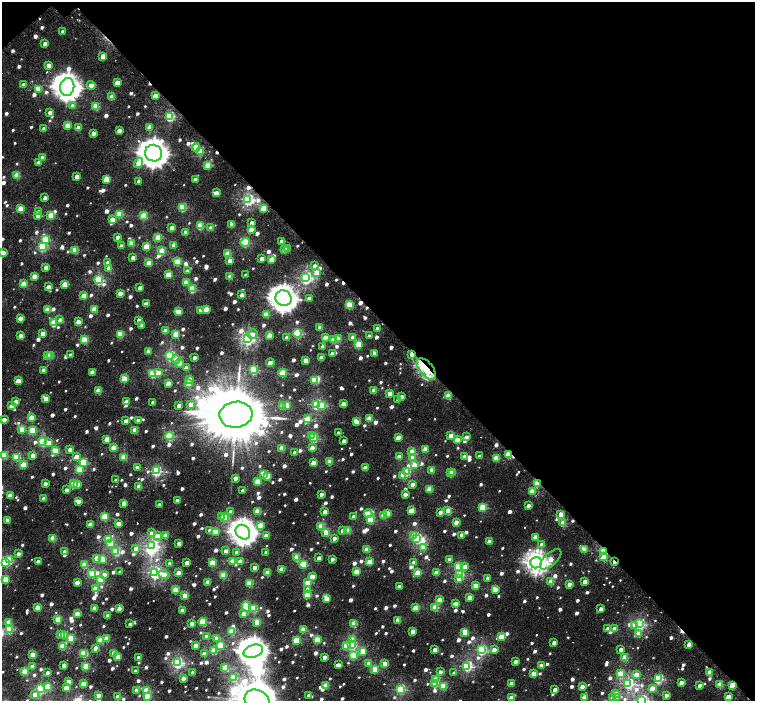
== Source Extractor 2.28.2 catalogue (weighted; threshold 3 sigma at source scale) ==
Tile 3 of 4 x 4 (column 3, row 1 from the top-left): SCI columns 3061-4566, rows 4476-5873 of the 6116 x 6091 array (HDU 1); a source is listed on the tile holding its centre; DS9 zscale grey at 2 x 2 block average (1 PNG px = mean of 2 x 2 image px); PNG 757 x 703 px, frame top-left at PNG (2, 2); each listed source drawn as its Kron ellipse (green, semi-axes under 4 px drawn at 4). Shown black and unused: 46% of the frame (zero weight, under 2 of 3 exposures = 3% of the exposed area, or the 3 px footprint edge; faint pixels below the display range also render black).
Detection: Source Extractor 2.28.2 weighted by HDU 2 'WHT'; one run over the whole footprint, this tile lists its part. Background 0.00206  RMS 0.0023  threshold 0.0105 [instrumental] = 3 sigma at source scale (4.5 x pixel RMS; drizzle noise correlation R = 1.50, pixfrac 1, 0.0396/0.0396 arcsec/px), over >= 5 px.
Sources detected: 1066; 7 inside a brighter object's white glare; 7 cosmic-ray / hot-pixel residue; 2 long thin detections or spike segments (spike, bleed or trail) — neither listed nor drawn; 11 inside a brighter listed object's ellipse — not listed separately; of the other 1039, all 500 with FLUX_AUTO >= 2.88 (the completeness limit of this list) listed and drawn (539 fainter detections not listed), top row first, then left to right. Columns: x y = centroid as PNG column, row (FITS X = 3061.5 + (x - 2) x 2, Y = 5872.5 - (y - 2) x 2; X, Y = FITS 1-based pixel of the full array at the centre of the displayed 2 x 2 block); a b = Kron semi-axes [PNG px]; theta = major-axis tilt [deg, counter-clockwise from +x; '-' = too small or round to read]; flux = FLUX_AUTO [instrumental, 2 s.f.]
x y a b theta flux
63 31 3 3 - 3
45 44 3 3 - 3.6
103 56 3 3 - 7.4
49 65 3 3 - 4.8
117 82 3 3 - 7
23 85 3 3 - 3.2
91 85 4 3 - 5.4
67 87 9 7 83 450
39 89 4 3 - 6.5
155 96 3 3 - 5.9
112 97 3 3 - 8.5
73 106 3 3 - 5.6
96 106 3 3 - 17
50 112 3 3 - 3
169 116 4 3 - 47
67 125 3 3 - 8.7
150 127 3 3 - 9.3
78 128 3 3 - 6.7
44 129 3 3 - 5
119 130 3 3 - 4.9
93 133 3 3 - 4.2
196 147 4 3 - 13
200 151 3 3 - 14
153 153 8 8 - 600
42 157 3 3 - 6.8
38 163 3 3 - 4.5
138 163 5 4 - 9.9
208 165 3 3 - 16
17 175 3 3 - 15
77 177 3 3 - 7.3
106 179 3 3 - 15
195 180 3 3 - 4.7
139 181 3 3 - 4.4
217 193 3 3 - 6.1
45 198 3 3 - 4.2
247 199 4 4 - 81
182 207 3 3 - 31
263 208 3 3 - 10
21 209 3 3 - 17
38 211 3 3 - 3.2
119 214 4 3 - 22
38 215 3 3 - 6.5
51 215 3 3 - 14
144 216 3 3 - 23
112 220 3 3 - 7.1
252 223 3 3 - 3.2
232 225 3 3 - 6.3
200 226 3 3 - 23
172 228 3 3 - 7.8
211 228 3 3 - 5.2
251 229 3 3 - 6.2
185 232 3 3 - 5.8
117 237 3 2 - 2.9
158 237 3 3 - 15
45 239 4 3 - 22
281 241 3 3 - 3.7
245 242 5 3 - 33
132 243 3 3 - 9.5
174 245 3 3 - 6.1
42 246 4 3 - 33
121 246 3 3 - 3.8
146 246 3 3 - 14
284 249 3 3 - 5.2
288 249 3 3 - 3.8
75 250 3 3 - 18
162 251 3 3 - 17
3 253 3 3 - 9.2
228 254 3 3 - 14
133 257 3 3 - 4.6
262 258 3 2 - 4.7
271 259 3 3 - 6.8
230 261 3 3 - 5.3
177 262 3 3 - 18
107 263 3 3 - 3.7
149 263 3 3 - 12
315 266 3 3 - 5.5
46 267 3 3 - 4.9
109 268 3 3 - 7.3
187 271 3 3 - 3.5
316 272 4 3 - 6.7
168 275 3 3 - 11
246 275 3 2 - 3.1
34 276 3 3 - 6.4
230 277 3 3 - 8.9
306 278 4 4 - 90
98 280 4 3 - 48
186 282 3 3 - 12
24 284 3 3 - 13
65 284 4 3 - 8.9
48 287 3 3 - 4.6
140 288 3 2 - 4.1
192 289 3 3 - 21
120 293 3 3 - 6.2
242 295 3 3 - 3.8
84 296 3 3 - 11
283 298 8 7 - 470
309 298 3 2 - 3.9
146 304 3 3 - 5.9
349 305 3 3 - 21
94 309 3 3 - 15
206 309 3 3 - 9
47 310 3 3 - 12
200 310 3 3 - 4.6
178 312 3 3 - 12
266 314 3 3 - 12
20 318 3 3 - 6.5
60 320 3 3 - 4.3
139 320 3 3 - 5.4
53 322 3 3 - 8.9
78 322 3 3 - 9.2
141 325 3 2 - 3.6
320 327 3 3 - 6.7
377 329 3 2 - 5.3
166 331 3 3 - 9.9
297 333 4 3 - 36
42 334 3 3 - 6.2
120 334 3 3 - 19
176 334 3 3 - 14
252 334 5 5 - 3.1
269 335 3 3 - 9.5
20 336 3 3 - 5.7
369 336 3 2 - 3.7
325 337 3 3 - 5.6
287 338 3 3 - 5.1
353 338 3 3 - 8.9
247 339 4 4 - 100
338 339 3 3 - 10
84 340 3 3 - 21
333 340 3 3 - 9.6
358 344 3 3 - 15
323 346 3 2 - 3.5
148 351 3 2 - 4.1
374 353 3 3 - 3.8
332 354 3 3 - 4.1
412 354 3 2 - 4.8
51 355 3 3 - 14
71 355 3 2 - 3.4
47 356 3 2 - 6.8
170 356 4 3 - 55
194 357 3 2 - 3
321 358 4 2 - 4
176 360 4 4 - 2.9
306 360 3 3 - 10
179 363 4 3 - 7.5
270 363 4 3 - 6
186 368 3 3 - 4.8
426 369 13 6 -51 27
43 370 3 3 - 5.1
253 370 3 3 - 33
92 372 3 3 - 7
152 373 3 3 - 31
158 373 3 3 - 5.9
283 373 4 3 - 22
124 379 3 3 - 16
189 379 3 3 - 6.2
314 380 3 3 - 20
18 381 3 3 - 8.8
168 383 3 3 - 7.9
189 384 3 3 - 12
374 390 3 3 - 8.6
98 391 3 3 - 11
390 394 3 3 - 9.2
448 396 3 3 - 15
401 397 3 3 - 4.3
46 399 3 3 - 7.2
398 400 3 2 - 3.2
127 401 3 2 - 3.8
16 402 3 3 - 6.2
153 402 3 2 - 3.6
190 404 3 3 - 4
343 404 3 3 - 6.1
179 405 3 2 - 4.3
287 405 3 3 - 11
316 405 4 3 - 47
322 405 3 3 - 20
11 406 3 3 - 3.6
283 406 3 3 - 13
236 415 16 13 8 8900
31 418 3 3 - 12
369 418 3 3 - 10
4 419 3 2 - 4.4
308 419 4 3 - 13
138 420 3 2 - 3.3
126 421 3 2 - 3.9
357 422 3 3 - 4.4
22 429 3 3 - 11
32 430 3 3 - 19
135 430 3 3 - 12
338 433 3 2 - 3.2
169 436 4 3 - 36
311 436 3 2 - 11
451 436 3 3 - 6.5
398 437 3 3 - 7.4
466 437 3 2 - 4
314 438 3 3 - 33
107 439 3 3 - 8.6
457 440 3 3 - 9.5
344 441 3 2 - 3.6
43 442 3 3 - 37
49 442 4 3 - 3.8
113 448 3 3 - 12
282 448 3 3 - 13
312 448 3 3 - 5.1
70 449 3 2 - 4.6
425 449 3 3 - 8.2
55 451 3 3 - 19
412 451 3 3 - 11
295 453 3 2 - 4.9
508 454 3 3 - 17
4 455 3 3 - 17
33 455 3 3 - 7.3
399 456 3 2 - 3.7
479 456 3 2 - 3
17 457 3 3 - 22
76 457 3 3 - 6.9
124 457 3 3 - 17
413 457 3 3 - 11
464 457 3 2 - 5.3
496 458 3 3 - 10
83 462 3 3 - 24
330 462 3 3 - 12
313 463 3 3 - 8
23 465 3 3 - 11
414 465 3 3 - 10
137 467 3 2 - 3.1
365 468 3 3 - 5.5
79 469 3 3 - 16
432 470 3 3 - 9.7
156 471 4 3 - 56
407 472 3 3 - 17
450 472 3 3 - 5.5
453 472 3 3 - 9.2
264 474 3 3 - 5.6
403 475 3 3 - 16
267 477 3 3 - 2.9
235 478 3 2 - 4.7
116 480 3 2 - 3.1
257 482 3 3 - 15
45 483 3 2 - 3.4
74 483 3 3 - 14
537 483 3 2 - 18
78 484 3 3 - 4
413 484 3 2 - 3.3
139 487 3 3 - 9.9
430 489 3 3 - 13
66 490 3 2 - 3
243 490 3 2 - 3.7
532 491 3 3 - 11
321 494 3 2 - 3.8
405 494 3 2 - 5
10 495 3 3 - 6.5
44 498 3 3 - 7.1
177 500 3 2 - 4.4
78 501 4 3 - 6.4
124 503 3 3 - 7.1
159 505 3 2 - 3.6
528 506 3 2 - 4.5
482 507 3 3 - 21
257 511 3 3 - 12
411 511 3 3 - 12
448 511 3 3 - 16
231 512 3 3 - 3.4
325 512 3 2 - 5.5
440 512 3 2 - 3.3
387 513 3 3 - 14
368 514 4 3 - 10
561 514 3 3 - 6.9
222 516 3 2 - 3.4
383 516 3 3 - 8.2
104 517 3 3 - 20
225 517 3 3 - 17
353 517 3 2 - 3.2
7 520 3 2 - 4.6
370 520 4 3 - 17
456 522 3 2 - 5.2
118 523 3 3 - 6.3
563 523 3 3 - 12
90 525 3 2 - 7.1
260 525 3 3 - 7.1
321 527 3 3 - 15
210 530 3 3 - 5.8
347 530 3 3 - 12
343 531 3 2 - 4.8
215 532 3 3 - 8.6
243 532 8 6 -46 370
326 532 3 3 - 13
151 533 3 3 - 3.1
165 535 3 3 - 8.9
462 535 3 2 - 5.2
157 536 3 3 - 6.8
266 536 3 3 - 7.3
414 536 3 3 - 16
535 537 3 2 - 6
53 538 3 3 - 15
334 538 3 2 - 2.9
417 538 4 3 - 36
108 540 3 3 - 29
489 541 3 2 - 6.8
179 543 3 2 - 4.6
110 544 3 3 - 12
542 544 3 3 - 4.4
152 546 4 3 - 93
423 548 3 3 - 8
136 549 3 3 - 6.5
584 549 3 3 - 5.9
367 550 3 3 - 12
226 551 3 3 - 4.9
604 551 3 3 - 31
65 552 3 3 - 6.4
116 552 3 3 - 28
237 552 3 2 - 3.7
266 552 3 2 - 3
18 554 3 2 - 3
297 557 3 3 - 16
604 557 3 3 - 11
97 558 3 3 - 15
319 558 3 2 - 5.3
332 559 2 2 - 3.3
449 559 3 2 - 4.4
551 559 13 6 43 9.5
9 560 3 3 - 20
103 560 3 3 - 6
232 561 3 3 - 9.9
240 561 3 3 - 6.4
6 562 3 3 - 17
38 562 3 2 - 3.8
369 562 3 3 - 11
614 562 4 2 - 3.4
170 563 3 2 - 3.9
187 563 3 2 - 4.6
212 563 3 3 - 14
414 563 3 3 - 6.6
536 563 6 5 - 230
304 564 3 3 - 16
84 565 3 3 - 14
458 566 3 3 - 16
465 567 3 3 - 5.7
254 568 3 2 - 4.9
282 569 3 3 - 9.5
120 572 3 2 - 3.2
356 572 3 3 - 11
155 573 4 4 - 95
179 573 3 3 - 9
267 573 3 3 - 10
417 573 3 3 - 13
436 573 3 3 - 8.8
92 574 3 3 - 19
460 574 3 3 - 30
104 575 3 3 - 4.6
164 575 5 4 - 4.6
223 575 3 3 - 18
312 576 3 3 - 9.3
488 578 3 2 - 3.7
6 579 3 3 - 16
459 579 3 3 - 5.3
101 580 3 3 - 16
77 582 3 2 - 5.7
207 582 3 2 - 6.9
551 582 3 3 - 11
585 582 3 2 - 8.1
249 583 3 3 - 20
307 583 3 3 - 8.8
569 584 3 2 - 3.9
399 586 3 2 - 3.8
476 586 3 3 - 13
95 589 3 3 - 12
308 589 3 3 - 5.5
495 589 3 3 - 11
175 590 3 3 - 16
185 595 3 3 - 9.2
307 595 3 3 - 13
470 597 3 3 - 8.6
326 599 3 3 - 7.4
439 600 3 3 - 10
456 604 3 2 - 5.2
246 607 5 3 - 28
38 608 3 3 - 11
416 608 3 3 - 13
435 608 3 3 - 18
94 609 3 3 - 8.9
119 609 3 2 - 5.1
253 609 3 3 - 19
601 609 3 2 - 4
182 611 3 2 - 6.8
244 613 3 3 - 4.7
77 614 3 3 - 9.6
107 616 2 2 - 3.3
58 619 3 3 - 18
398 620 3 2 - 9.5
9 622 3 3 - 6.1
203 622 4 3 - 24
257 622 3 3 - 14
130 624 3 2 - 3.1
192 624 3 3 - 6.1
354 624 3 3 - 16
639 624 4 3 - 61
635 625 4 3 - 5.6
608 628 3 2 - 3.3
9 629 3 3 - 23
615 629 3 2 - 6.9
303 630 3 3 - 11
231 631 3 3 - 19
413 631 3 2 - 7.8
465 632 3 3 - 13
61 634 3 3 - 5.6
639 634 3 3 - 7.9
64 636 3 3 - 5.2
207 637 3 2 - 8.1
501 637 3 3 - 16
71 638 3 3 - 19
107 638 3 3 - 7.8
217 638 3 3 - 6.2
352 639 3 3 - 6.4
101 640 3 3 - 15
296 640 3 3 - 19
317 640 3 3 - 17
554 642 3 2 - 4.6
689 644 3 2 - 4.5
195 645 3 2 - 6.8
220 645 3 3 - 20
346 645 3 3 - 11
352 645 3 3 - 35
62 646 3 3 - 15
95 648 3 2 - 3.9
434 649 3 2 - 3.8
621 649 3 2 - 3.9
481 650 3 3 - 57
494 650 3 3 - 4.2
214 651 3 3 - 12
253 651 10 6 17 460
363 651 3 3 - 10
84 653 3 3 - 22
114 653 3 3 - 7
204 654 3 2 - 5.8
33 655 3 3 - 15
353 655 3 3 - 20
118 657 4 3 - 5.7
139 657 3 2 - 5.6
324 657 3 2 - 3.8
625 658 3 3 - 17
515 662 3 2 - 5
177 663 4 3 - 83
369 664 3 3 - 8.8
385 664 3 3 - 10
64 665 3 2 - 4.6
339 665 3 2 - 4.7
541 665 3 2 - 5.2
32 666 3 2 - 3.5
86 666 3 3 - 16
467 666 4 3 - 62
225 668 3 3 - 17
375 669 3 3 - 19
135 671 3 2 - 3.8
25 672 3 3 - 21
193 672 3 2 - 3.6
440 672 3 2 - 3.1
47 673 2 2 - 4
454 673 3 2 - 3.2
710 673 3 3 - 7.3
533 674 3 2 - 8.6
620 674 3 3 - 20
636 675 3 3 - 9.4
233 678 3 3 - 20
183 679 3 2 - 5.9
436 679 3 3 - 13
658 679 3 3 - 44
69 682 3 3 - 6.8
435 683 3 3 - 13
681 683 3 2 - 6.4
83 684 3 3 - 9.9
511 684 3 2 - 5.3
628 684 4 3 - 63
326 685 3 3 - 13
700 685 3 2 - 3.3
720 685 3 3 - 11
732 685 3 3 - 10
48 686 3 3 - 14
443 686 3 3 - 15
582 687 3 2 - 5.1
66 688 3 3 - 11
652 688 3 3 - 9.8
40 689 3 3 - 46
400 689 3 3 - 51
137 690 3 3 - 5.5
555 690 3 2 - 3.4
146 691 3 3 - 19
616 693 3 3 - 4
35 695 3 3 - 6.6
98 695 3 2 - 7.2
309 695 3 3 - 5.9
666 695 3 2 - 3.3
147 696 3 3 - 7.8
118 697 3 3 - 10
584 697 3 2 - 7.5
612 697 3 2 - 4.2
616 697 3 3 - 12
728 697 3 3 - 8.5
511 698 3 2 - 6
257 700 13 10 -27 2000
641 700 4 3 - 73
Overlapping masked pixels (flux is a lower limit): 7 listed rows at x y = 412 354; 426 369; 508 454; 537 483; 604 551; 614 562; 732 685
Isophote crosses this tile's border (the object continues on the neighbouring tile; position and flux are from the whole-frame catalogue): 3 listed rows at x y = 3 253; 257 700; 641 700